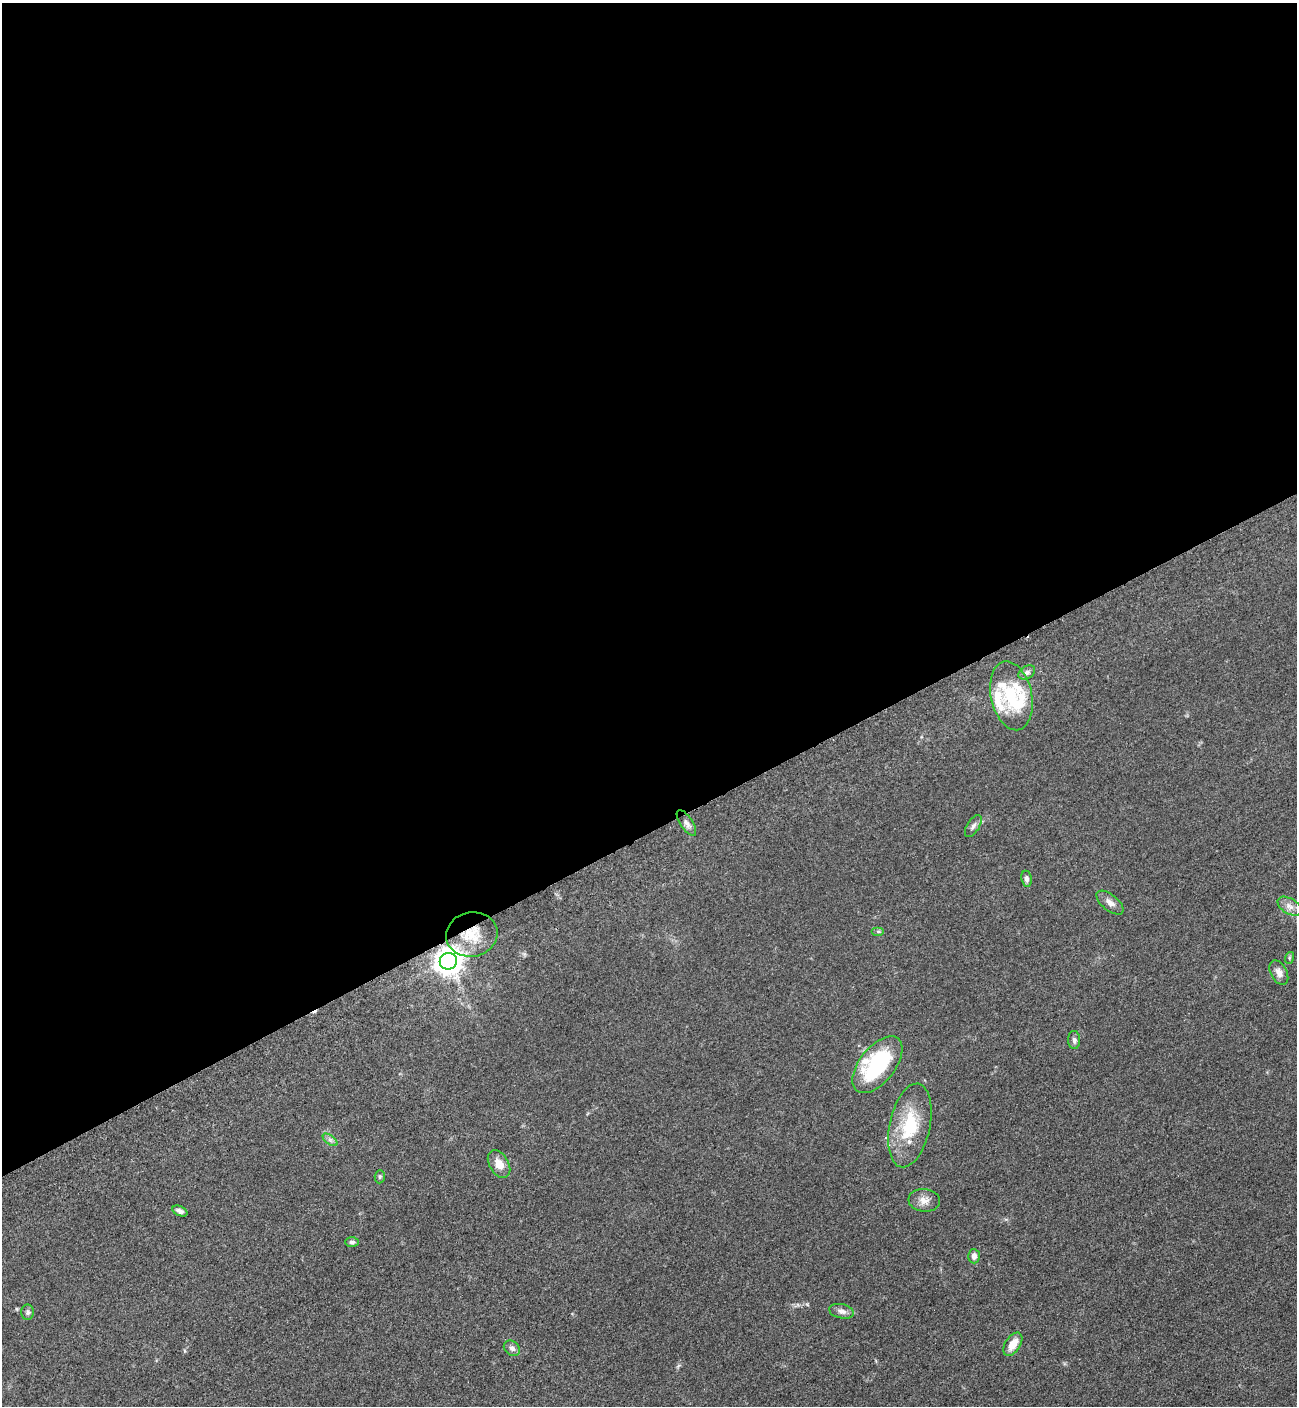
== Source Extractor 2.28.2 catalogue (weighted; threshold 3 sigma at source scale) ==
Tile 2 of 4 x 4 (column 2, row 1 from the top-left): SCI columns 1592-2886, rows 4279-5682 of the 5664 x 5700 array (HDU 1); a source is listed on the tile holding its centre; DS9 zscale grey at full resolution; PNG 1299 x 1408 px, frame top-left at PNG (2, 3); each listed source drawn as its Kron ellipse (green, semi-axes under 4 px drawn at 4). Shown black and unused: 59% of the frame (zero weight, under 3 of 5 exposures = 4% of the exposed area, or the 3 px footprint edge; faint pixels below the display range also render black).
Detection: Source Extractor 2.28.2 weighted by HDU 2 'WHT'; one run over the whole footprint, this tile lists its part. Background 0.0508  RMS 0.006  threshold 0.027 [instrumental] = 3 sigma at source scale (4.5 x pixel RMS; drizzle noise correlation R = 1.50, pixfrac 1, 0.05/0.05 arcsec/px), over >= 5 px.
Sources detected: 32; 1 inside a brighter object's white glare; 1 cosmic-ray / hot-pixel residue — neither listed nor drawn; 4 inside a brighter listed object's ellipse — not listed separately; the other 26 listed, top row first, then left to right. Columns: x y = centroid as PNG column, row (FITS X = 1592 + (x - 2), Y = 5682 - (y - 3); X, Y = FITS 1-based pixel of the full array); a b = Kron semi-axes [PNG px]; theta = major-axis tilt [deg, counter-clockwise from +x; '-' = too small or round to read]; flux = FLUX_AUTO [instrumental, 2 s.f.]
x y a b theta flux
1027 672 9 6 33 2
1011 696 35 20 -78 29
686 823 15 6 -56 2.7
973 826 12 6 57 2.1
1026 879 8 5 -82 1.9
1110 903 16 8 -40 3.8
1289 906 13 7 -32 3.6
878 931 6 4 0 0.94
472 934 26 22 9 18
1289 958 6 3 73 0.75
448 961 8 8 - 720
1279 973 13 8 -61 3.8
1074 1040 9 6 -87 1.8
877 1065 33 17 52 51
910 1125 42 20 78 30
330 1140 8 4 -37 1.6
499 1164 15 9 -59 6.5
380 1177 6 5 - 0.95
924 1200 16 11 -5 5
180 1211 8 5 -25 2.4
352 1242 7 5 -1 1.4
974 1256 7 5 -87 2.9
842 1311 12 7 -12 2.9
28 1312 7 6 - 1.6
1013 1344 13 7 57 7.8
512 1348 9 7 -42 2.5
Overlapping masked pixels (flux is a lower limit): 2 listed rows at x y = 472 934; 448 961